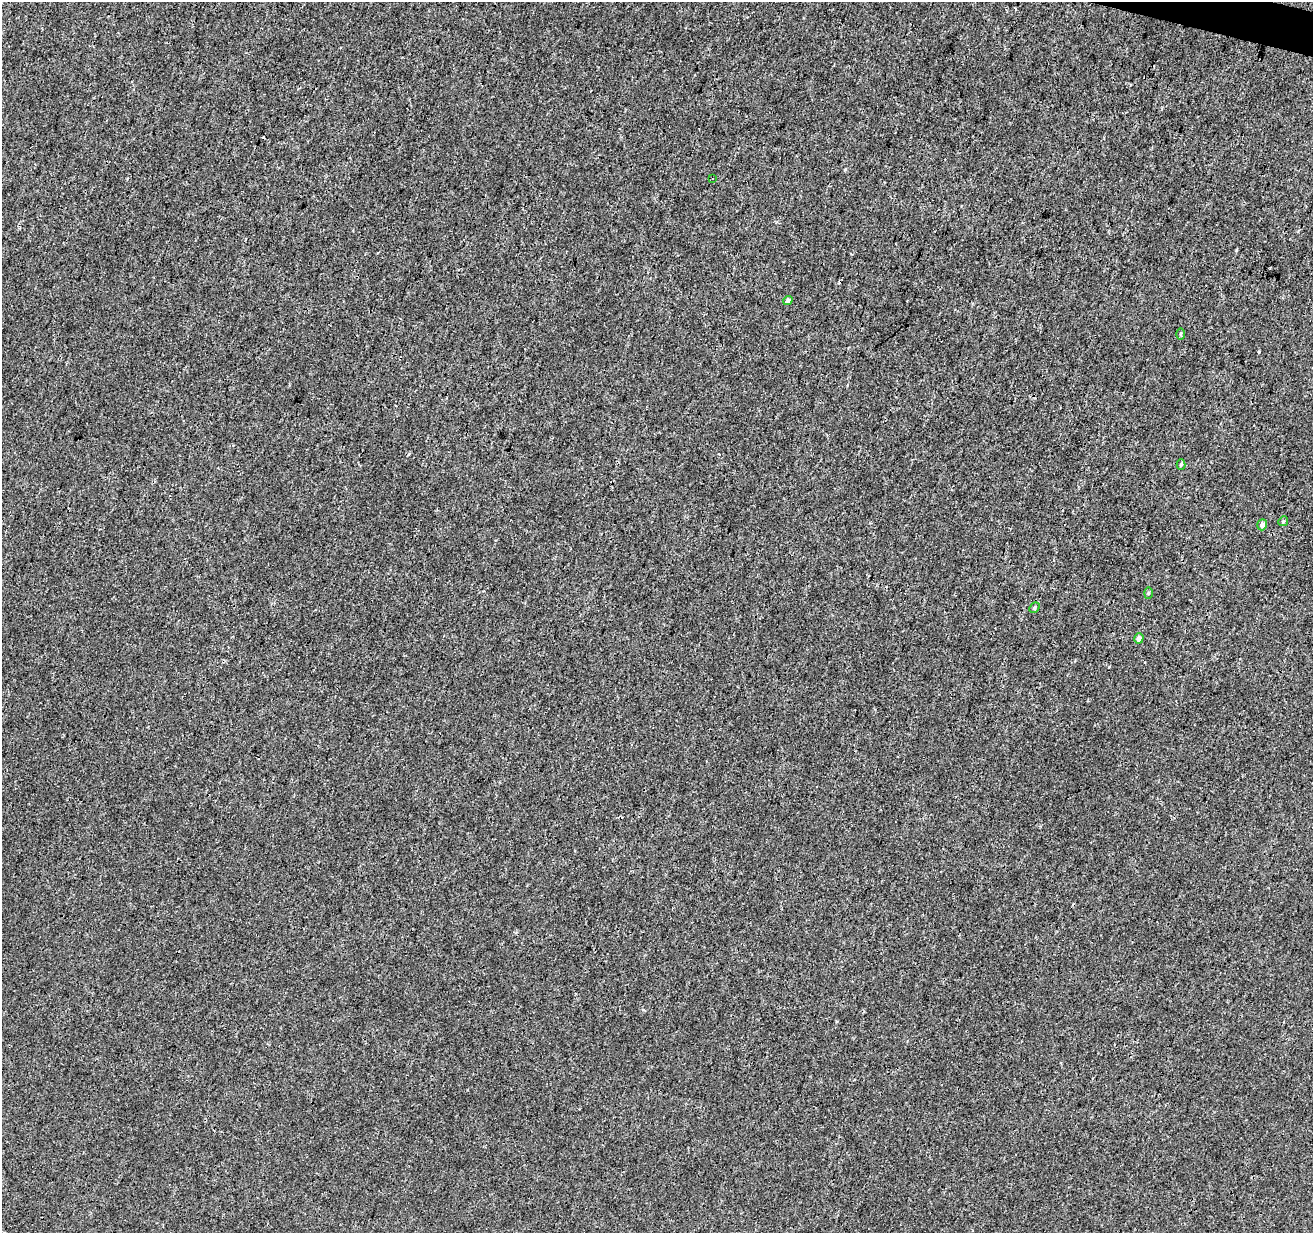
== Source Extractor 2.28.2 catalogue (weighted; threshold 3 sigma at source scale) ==
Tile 10 of 4 x 4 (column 2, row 3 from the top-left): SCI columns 1320-2630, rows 1513-2743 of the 5253 x 5424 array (HDU 1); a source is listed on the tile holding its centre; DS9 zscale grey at full resolution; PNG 1315 x 1235 px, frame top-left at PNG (2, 2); each listed source drawn as its Kron ellipse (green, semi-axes under 4 px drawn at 4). Shown black and unused: <1% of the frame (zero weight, under 3 of 4 exposures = <1% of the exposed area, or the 3 px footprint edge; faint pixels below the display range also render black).
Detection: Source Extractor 2.28.2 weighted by HDU 2 'WHT'; one run over the whole footprint, this tile lists its part. Background -9.72e-05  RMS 0.0016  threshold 0.00738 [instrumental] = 3 sigma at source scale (4.5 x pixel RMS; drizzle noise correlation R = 1.50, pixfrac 1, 0.0396/0.0396 arcsec/px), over >= 5 px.
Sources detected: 10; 1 cosmic-ray / hot-pixel residue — neither listed nor drawn; the other 9 listed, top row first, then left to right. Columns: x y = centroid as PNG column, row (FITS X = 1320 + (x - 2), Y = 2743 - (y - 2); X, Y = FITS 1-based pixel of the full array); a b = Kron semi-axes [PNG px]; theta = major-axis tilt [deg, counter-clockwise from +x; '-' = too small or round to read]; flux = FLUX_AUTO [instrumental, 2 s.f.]
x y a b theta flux
712 179 3 3 - 0.36
788 301 5 4 - 0.4
1180 334 6 4 -90 0.23
1181 464 5 4 - 0.21
1283 521 5 4 - 0.22
1262 525 5 5 - 0.83
1148 593 6 4 88 0.2
1034 608 6 4 49 0.28
1139 638 5 4 - 0.8